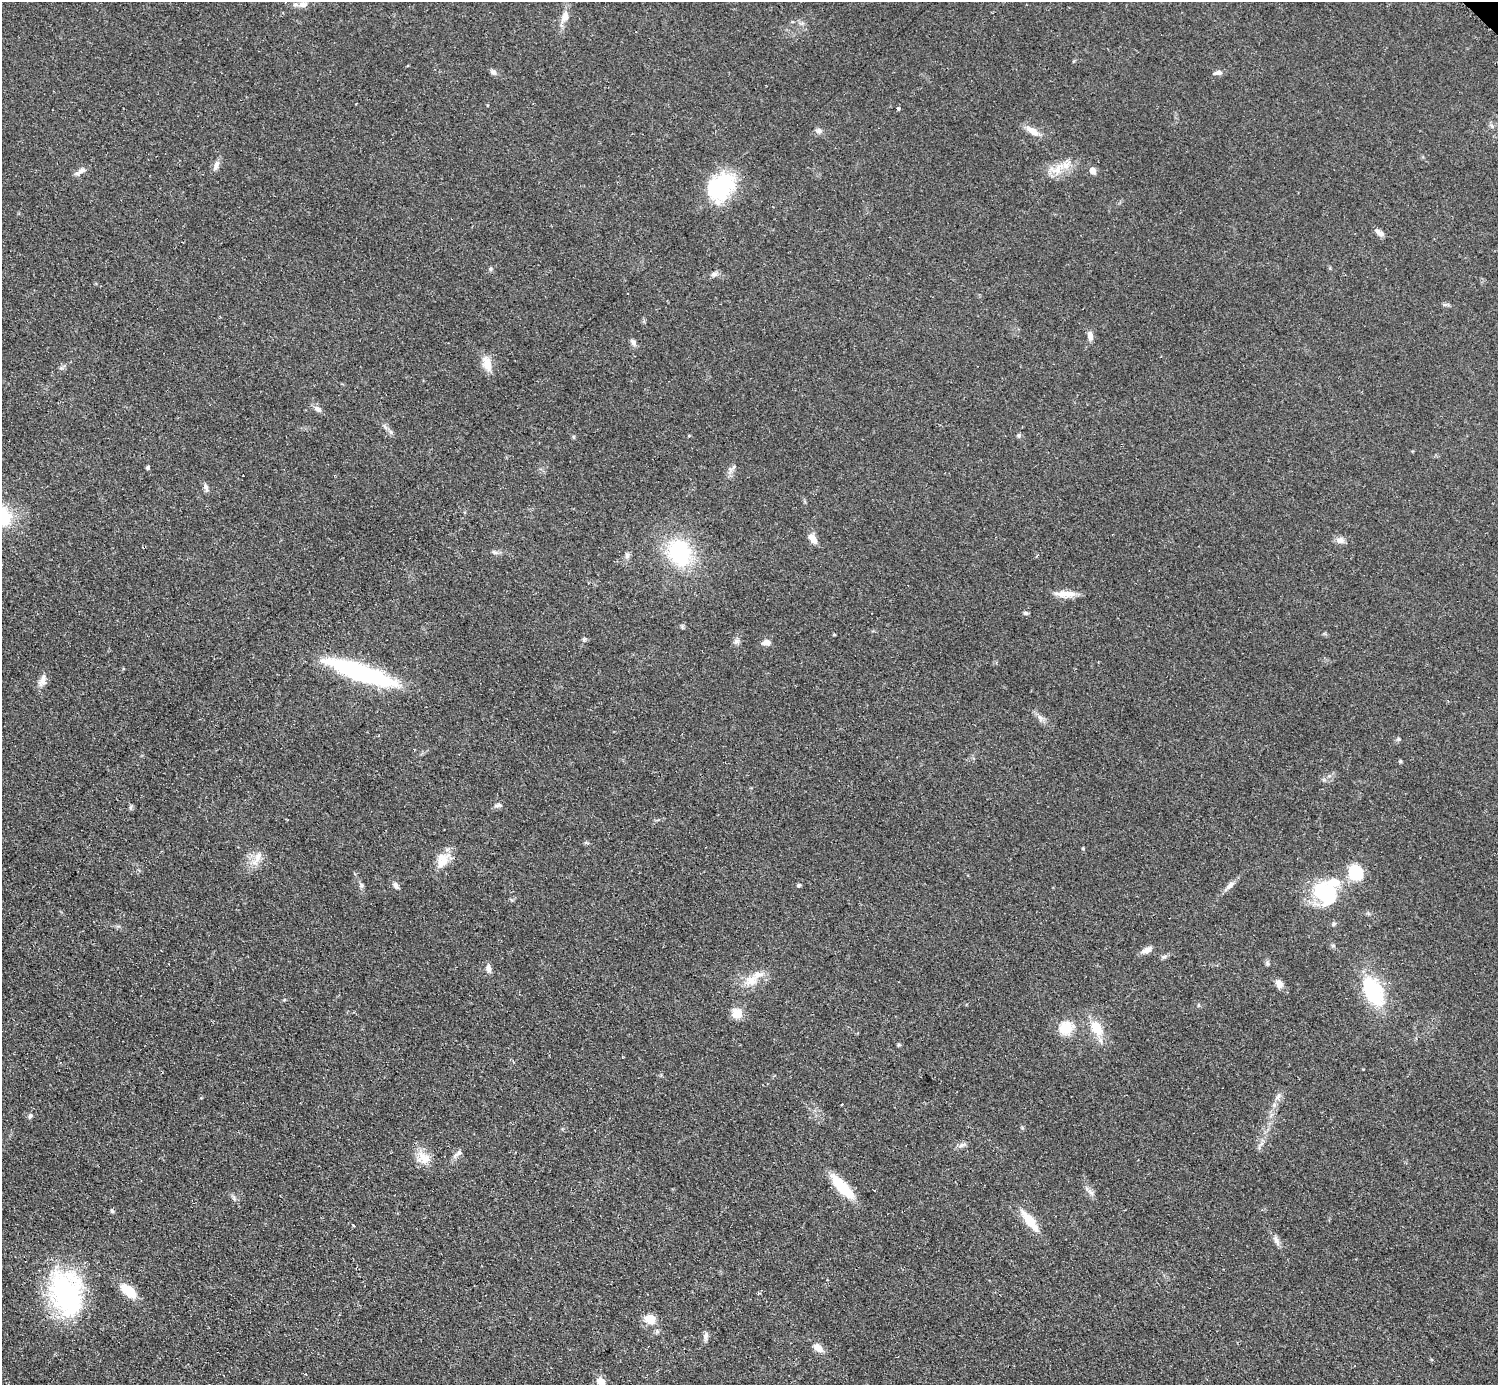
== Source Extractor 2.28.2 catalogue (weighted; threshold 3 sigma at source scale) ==
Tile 7 of 4 x 4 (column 3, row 2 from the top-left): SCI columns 3000-4495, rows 3073-4455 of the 5993 x 5993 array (HDU 1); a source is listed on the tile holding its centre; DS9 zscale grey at full resolution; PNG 1500 x 1387 px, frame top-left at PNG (2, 2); no overlay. Shown black and unused: <1% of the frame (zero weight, under 2 of 3 exposures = <1% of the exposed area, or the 3 px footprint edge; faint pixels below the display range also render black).
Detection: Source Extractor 2.28.2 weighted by HDU 2 'WHT'; one run over the whole footprint, this tile lists its part. Background 0.0508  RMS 0.0077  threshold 0.0346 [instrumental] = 3 sigma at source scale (4.5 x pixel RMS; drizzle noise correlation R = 1.50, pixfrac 1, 0.05/0.05 arcsec/px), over >= 5 px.
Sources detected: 87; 1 inside a brighter object's white glare — not listed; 4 inside a brighter listed object's ellipse — not listed separately; the other 82 listed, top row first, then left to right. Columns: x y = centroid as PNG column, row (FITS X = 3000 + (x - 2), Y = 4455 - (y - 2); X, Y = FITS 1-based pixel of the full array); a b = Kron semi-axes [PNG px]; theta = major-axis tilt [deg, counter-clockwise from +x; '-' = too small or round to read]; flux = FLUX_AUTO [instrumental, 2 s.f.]
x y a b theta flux
303 4 9 7 -2 3.4
565 17 16 10 64 6.7
792 22 4 4 - 1
493 72 9 6 -31 2.3
1218 73 12 6 9 3
898 109 4 3 - 1.3
819 131 8 7 - 2.5
1032 131 20 8 -33 7.3
216 165 16 6 68 3.9
1056 169 20 14 10 13
81 171 15 6 31 3.9
1093 171 7 6 - 5.3
721 187 33 25 43 60
1378 232 12 5 -38 4
490 269 5 5 - 1.2
714 274 9 6 9 2.6
1090 336 12 6 -81 4.2
633 342 10 6 -57 2.6
487 363 21 10 -77 9.6
318 409 9 7 -42 3.2
1019 435 6 5 - 1.3
733 467 6 4 70 1.3
148 468 5 4 - 1.2
206 488 12 5 -78 2.3
813 539 13 8 -53 5.8
1340 540 10 9 - 3.9
494 552 9 4 -27 1.8
680 553 21 15 -66 84
627 555 8 6 89 2.3
1037 556 4 3 - 1
1066 594 27 7 -2 9.4
1026 613 6 4 -3 1.5
834 635 5 3 - 0.64
584 639 6 4 89 1.1
737 642 8 7 - 2.4
767 642 9 7 -2 4.8
360 672 75 16 -19 100
42 681 18 8 73 5.4
1040 717 9 6 -62 3
1398 739 6 5 - 1.2
414 749 3 2 - 0.58
1400 761 5 4 - 0.92
498 805 11 5 12 2.2
131 807 7 4 71 1.2
257 858 27 8 58 8.4
442 860 24 15 64 13
1356 873 8 8 - 63
361 885 7 5 -49 1.7
396 885 11 6 -56 2.7
799 885 6 4 17 1.1
1230 885 15 7 45 4.1
1326 892 35 30 -39 47
1333 945 6 4 18 1.1
1147 950 14 7 23 4.7
1164 956 8 5 20 1.8
1267 963 7 4 -71 1.3
488 968 10 7 -76 3.8
751 980 17 13 11 12
1279 984 11 8 -61 4.8
1373 991 36 19 -61 52
1198 1005 6 4 90 0.91
737 1013 11 10 - 11
1066 1028 20 17 22 16
1096 1028 23 14 -60 17
899 1045 6 4 -2 1
1278 1097 11 5 63 2.9
842 1105 3 2 - 0.95
30 1116 7 5 64 1.8
962 1145 12 6 26 2.7
458 1154 18 6 38 3.4
423 1157 19 15 -78 12
842 1187 32 10 -47 28
1091 1192 11 5 -47 2.9
112 1211 5 5 - 1.2
1030 1221 26 9 -52 18
1276 1241 16 5 -65 3.5
128 1291 18 9 -40 21
66 1295 60 36 -67 110
650 1319 11 9 -18 12
706 1336 11 6 82 2.9
818 1348 12 8 -41 7
601 1382 12 8 -52 6.7
Isophote crosses this tile's border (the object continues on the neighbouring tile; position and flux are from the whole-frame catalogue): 1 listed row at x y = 601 1382